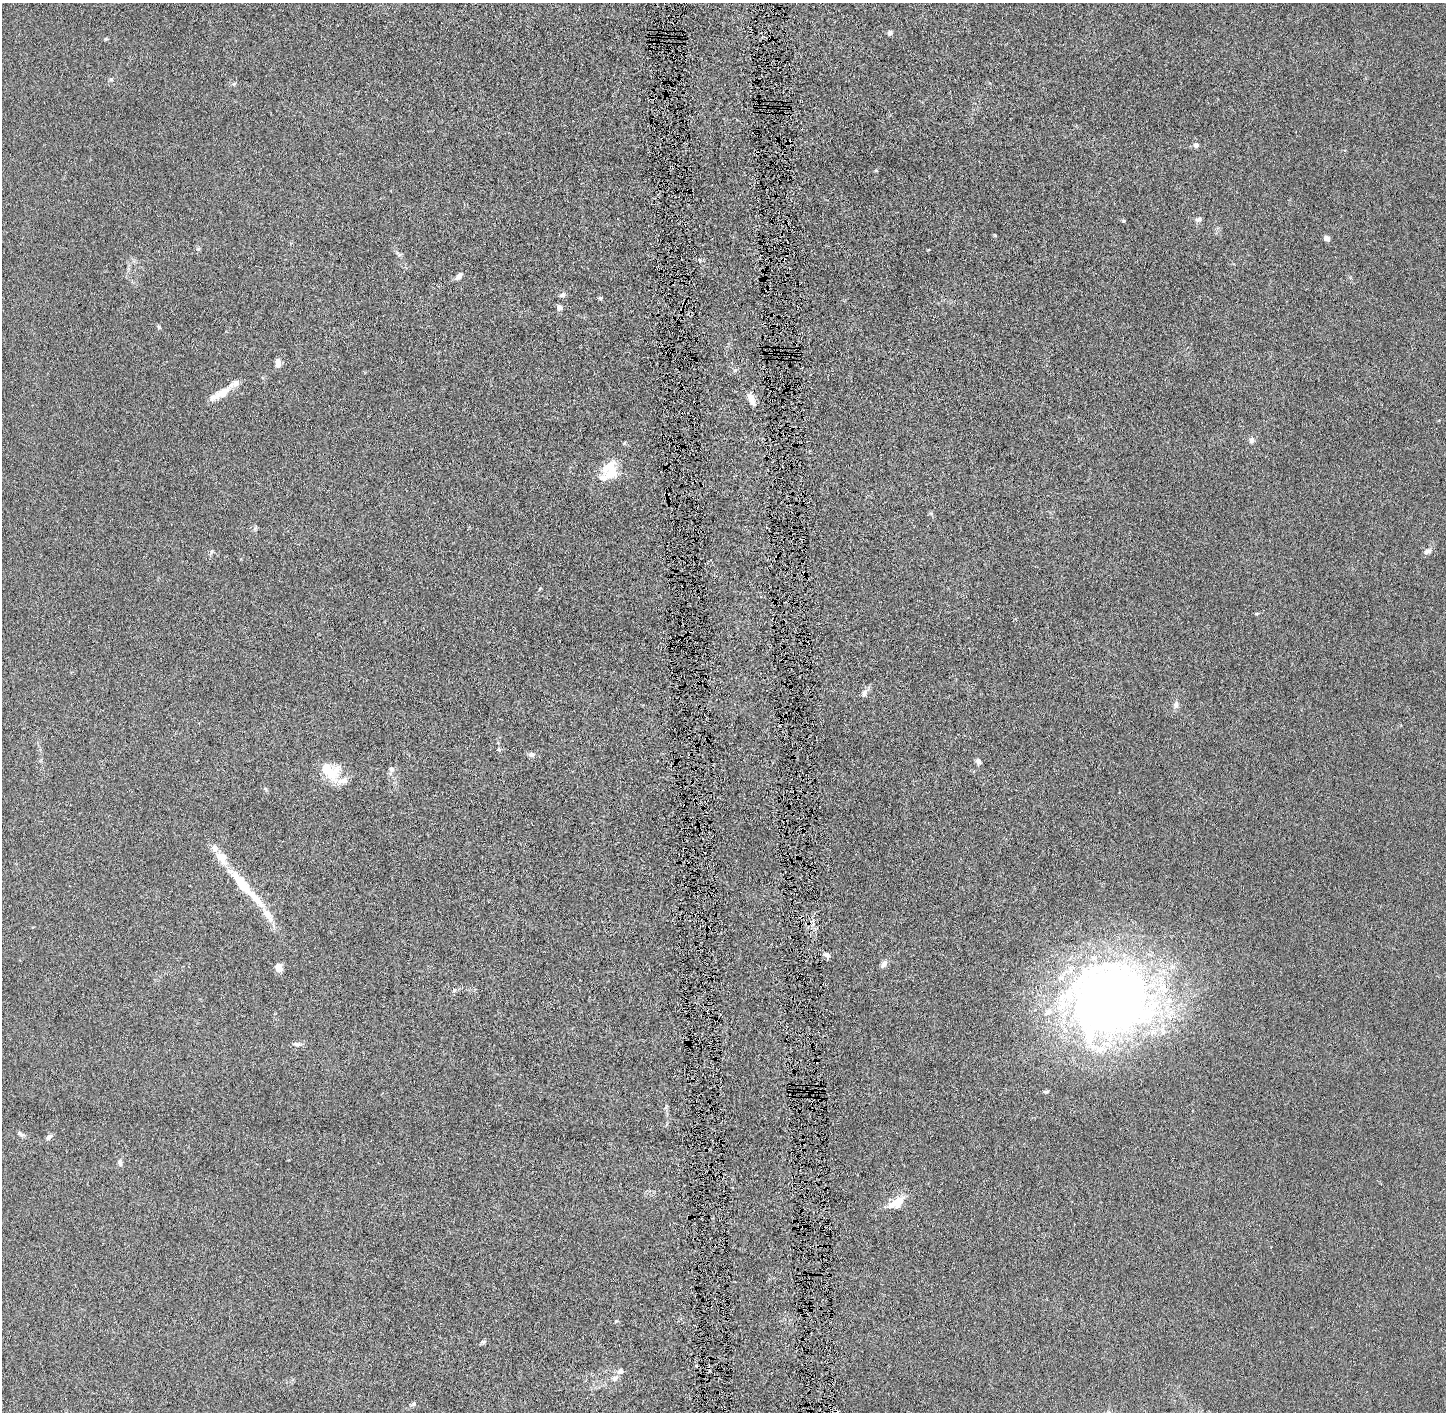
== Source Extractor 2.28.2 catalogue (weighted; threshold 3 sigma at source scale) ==
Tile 5 of 3 x 3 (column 2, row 2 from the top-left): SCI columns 1460-2903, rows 1416-2825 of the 4362 x 4242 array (HDU 1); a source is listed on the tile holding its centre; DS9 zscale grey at full resolution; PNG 1448 x 1414 px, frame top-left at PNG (2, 3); no overlay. Shown black and unused: <1% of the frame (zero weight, under 4 of 8 exposures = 1% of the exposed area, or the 3 px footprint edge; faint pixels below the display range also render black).
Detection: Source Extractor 2.28.2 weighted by HDU 2 'WHT'; one run over the whole footprint, this tile lists its part. Background 0.0136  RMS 0.0045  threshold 0.0183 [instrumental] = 3 sigma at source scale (4.09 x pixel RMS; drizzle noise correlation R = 1.36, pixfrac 0.8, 0.05/0.05 arcsec/px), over >= 5 px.
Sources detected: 59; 1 inside a brighter object's white glare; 3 cosmic-ray / hot-pixel residue — not listed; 13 inside a brighter listed object's ellipse — not listed separately; the other 42 listed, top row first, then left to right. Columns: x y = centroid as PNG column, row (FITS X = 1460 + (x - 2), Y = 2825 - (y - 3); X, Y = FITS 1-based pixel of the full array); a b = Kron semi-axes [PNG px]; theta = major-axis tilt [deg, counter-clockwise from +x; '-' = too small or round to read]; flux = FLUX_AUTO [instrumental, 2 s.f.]
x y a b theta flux
890 33 6 5 - 1.2
111 79 5 5 - 0.59
1196 145 6 6 - 1.3
876 171 5 3 - 0.42
1199 219 8 5 10 1.1
1124 221 5 4 - 0.43
995 235 4 3 - 0.35
1327 238 6 5 - 1.6
458 276 9 6 42 1.8
562 295 8 5 29 1
600 298 6 4 11 0.59
685 303 4 4 - 0.48
559 307 7 6 - 1.4
159 327 6 4 -47 0.54
278 363 10 6 -87 2.2
221 393 26 10 28 5.9
751 399 16 7 -69 3.3
1252 440 8 6 57 1.3
611 474 27 16 74 8
1427 551 10 6 21 1.4
1257 613 5 3 - 0.41
864 693 10 6 70 1.7
1176 705 11 6 80 1.4
499 749 5 5 - 0.55
531 754 8 6 -9 1.5
978 762 7 5 -49 1.4
391 769 7 6 - 1.2
330 771 27 17 -39 11
241 883 57 12 -50 17
827 955 8 6 -30 1.5
884 964 11 7 57 1.6
278 968 8 6 -76 3.4
454 990 6 5 - 0.76
1108 1001 90 79 8 310
297 1044 12 6 -6 1.4
1046 1092 8 3 -4 0.56
20 1134 10 5 -29 1.1
49 1137 8 5 37 1.5
120 1163 11 5 -84 1.3
896 1203 22 12 30 6.9
483 1342 6 4 0 0.6
615 1378 10 7 54 1.8
Overlapping masked pixels (flux is a lower limit): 1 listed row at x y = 685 303
Unlisted compact peaks at least as high as the median listed source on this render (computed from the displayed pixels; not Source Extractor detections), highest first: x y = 735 370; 616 1321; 414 1404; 700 260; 928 250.